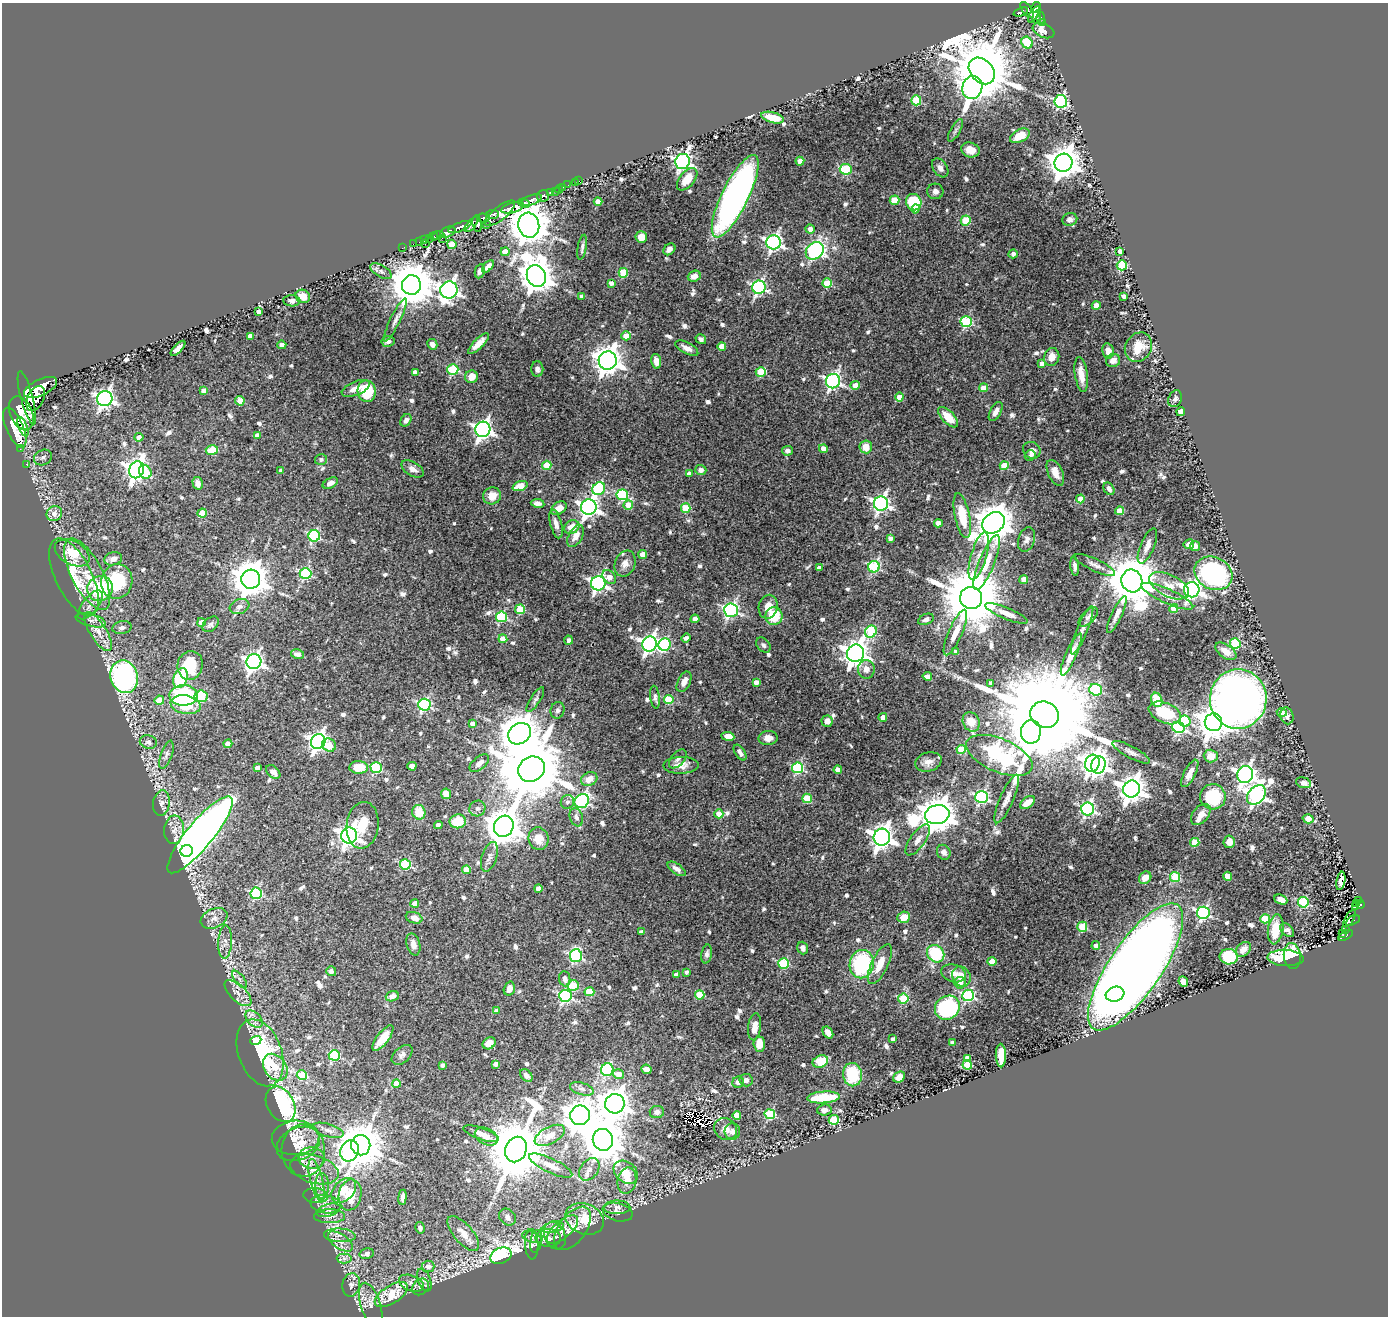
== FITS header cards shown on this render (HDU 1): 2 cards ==
NAXIS1  =                 1386
NAXIS2  =                 1314

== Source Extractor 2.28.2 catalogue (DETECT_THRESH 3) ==
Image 1386 x 1314 px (HDU 1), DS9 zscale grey, 1 PNG px = 1 image px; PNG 1390 x 1318 px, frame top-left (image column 1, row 1314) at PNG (2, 3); each listed source drawn as its Kron ellipse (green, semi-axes under 4 px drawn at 4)
Background 0.714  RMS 0.02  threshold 0.0594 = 3 sigma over >= 5 px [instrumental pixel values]
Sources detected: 738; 1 with non-positive FLUX_AUTO (blend fragments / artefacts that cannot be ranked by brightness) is neither listed nor drawn; of the other 737, the 500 brightest by FLUX_AUTO listed and drawn (237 fainter detections omitted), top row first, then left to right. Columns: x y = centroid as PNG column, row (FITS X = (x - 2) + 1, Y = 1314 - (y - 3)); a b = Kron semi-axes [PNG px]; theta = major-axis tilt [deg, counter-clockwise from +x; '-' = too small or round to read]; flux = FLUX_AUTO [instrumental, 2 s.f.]
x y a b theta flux
1036 7 6 4 58 340
1027 10 9 4 -51 160
1021 12 7 3 20 190
1034 14 9 4 57 260
1037 17 6 4 82 230
1041 18 6 3 -90 34
1042 23 3 3 - 28
1043 30 11 7 -23 16
1027 43 6 5 - 53
982 71 15 11 -47 12000
972 88 12 10 72 720
916 100 5 5 - 77
1061 101 6 6 - 220
773 118 12 5 -15 22
955 131 12 4 60 4.3
1020 136 10 6 26 27
970 150 9 7 -16 18
683 161 8 7 - 460
800 161 4 4 - 14
1064 163 9 9 - 2200
940 168 10 7 -56 7
846 169 6 5 - 88
687 179 13 7 49 22
579 181 2 2 - 7.8
575 182 2 2 - 4.6
568 185 2 2 - 9.2
562 187 3 2 - 24
559 189 4 3 - 42
935 191 8 8 - 5.8
555 192 2 2 - 4.9
551 193 4 3 - 120
543 196 6 6 - 300
735 196 45 13 64 650
532 200 11 5 20 1000
895 200 5 4 - 40
598 202 4 4 - 19
914 202 8 7 - 67
524 203 6 3 -23 500
513 208 11 5 16 2000
916 209 4 4 - 6.4
500 213 18 6 39 1200
492 214 7 3 4 310
483 218 6 4 -4 560
1070 219 7 6 - 5.1
966 220 5 5 - 66
477 224 8 4 -80 400
486 224 2 2 - 15
471 225 9 4 49 370
529 225 12 10 -77 4300
460 227 12 4 21 1100
810 229 4 4 - 8.1
448 232 8 5 24 1200
438 235 6 3 28 43
434 236 4 3 - 42
641 237 6 6 - 15
429 238 4 2 - 24
442 238 2 2 - 7.7
425 239 2 2 - 12
419 242 2 2 - 12
774 242 7 7 - 380
413 244 2 2 - 8.6
425 244 3 2 - 56
452 244 4 4 - 24
582 247 13 4 80 4.3
402 248 2 2 - 10
669 249 7 5 44 6.2
815 251 10 7 42 290
1120 251 4 4 - 6.4
505 252 4 4 - 18
1013 254 4 4 - 6.3
1122 265 5 5 - 85
488 266 7 4 47 7.6
381 271 12 6 -30 5.5
480 271 7 4 79 4.6
623 273 5 4 - 46
536 276 11 9 -68 2900
694 276 6 5 - 9.7
611 283 4 3 - 5.8
827 283 5 4 - 53
411 285 9 9 - 5900
759 287 6 6 - 290
449 290 9 8 - 660
303 296 7 6 - 16
582 296 4 4 - 5.4
1124 296 4 3 - 5.4
292 301 8 5 -4 6.1
1096 305 4 4 - 22
258 312 4 4 - 6.5
395 320 24 5 64 8.2
966 322 5 5 - 120
250 336 4 4 - 9.3
626 336 4 4 - 23
701 339 5 4 - 4.2
388 341 6 5 - 6.7
432 344 5 4 - 5.4
478 344 14 5 45 12
282 345 4 4 - 4.4
722 346 4 4 - 19
1138 347 15 13 56 28
178 348 9 4 46 7.2
687 348 12 5 -28 8.4
1108 351 8 5 -78 7.8
1052 357 9 7 75 13
1113 360 7 6 - 9.8
608 361 9 9 - 1600
656 361 7 5 -80 10
1042 364 4 4 - 9.3
453 369 5 5 - 100
537 369 8 6 90 4.8
761 372 5 5 - 56
415 373 4 4 - 9.2
1081 374 18 6 -81 15
471 377 6 6 - 13
833 381 7 7 - 370
855 385 4 4 - 14
40 387 18 8 26 3600
356 388 15 7 22 13
984 388 4 4 - 19
204 391 4 4 - 7.8
367 391 11 9 -79 59
899 397 4 4 - 27
27 398 27 6 -75 4100
36 398 13 8 63 2600
105 399 7 7 - 490
1175 399 9 6 66 4.4
240 401 5 4 - 15
996 412 10 5 61 8
1181 412 4 4 - 14
21 413 17 11 -66 4400
948 417 13 6 -46 27
406 420 7 5 58 4.3
23 427 10 4 -68 1000
15 428 21 8 -66 4400
483 429 7 7 - 550
257 435 4 4 - 7.6
139 437 4 4 - 8.8
866 447 6 6 - 20
20 449 3 2 - 11
823 449 4 4 - 8.5
212 450 6 5 - 24
1032 450 9 8 - 8.5
787 451 5 5 - 4.6
1030 455 6 5 - 4.3
43 457 9 7 26 5.5
321 459 6 5 - 4.6
26 464 2 2 - 9.4
547 465 4 4 - 43
1004 466 4 4 - 36
412 469 12 7 -30 8.1
137 470 9 7 68 860
281 470 4 4 - 4.7
701 470 5 5 - 6
145 472 7 6 - 44
1055 473 14 7 -65 14
689 474 4 4 - 5.8
198 483 6 5 - 8.6
330 483 8 5 28 6.1
520 486 8 4 21 20
599 489 7 6 - 140
1109 489 7 5 -58 5.1
622 495 6 5 - 120
492 496 9 8 - 19
1080 499 4 4 - 23
537 503 7 4 -9 5.5
881 504 7 7 - 440
628 505 5 4 - 26
589 507 8 7 - 670
559 508 8 6 34 16
686 508 5 4 - 54
1120 511 4 4 - 34
54 513 8 7 - 10
202 513 4 4 - 33
962 516 23 7 -78 46
938 523 4 4 - 14
994 523 12 9 39 3500
556 524 15 6 -75 9.3
572 527 8 6 32 17
314 536 6 5 - 140
576 536 12 7 60 12
890 538 4 4 - 6.6
1027 540 13 8 71 6.7
1189 544 5 5 - 8.5
1147 546 19 6 67 10
1195 546 5 5 - 8.2
72 553 19 11 -29 30
643 555 4 4 - 22
979 556 24 8 74 15
113 559 9 6 17 8.7
987 563 29 7 68 24
625 564 13 10 69 10
1095 565 22 6 -25 8.4
1075 566 9 4 -84 4.3
874 567 6 5 - 140
819 568 4 4 - 8.8
1213 573 20 16 -28 210
87 574 39 15 -62 48
305 574 6 5 - 130
74 577 42 18 -64 70
609 577 8 5 -48 16
251 579 9 9 - 3300
1024 579 4 4 - 21
117 581 17 15 77 78
1132 581 11 10 - 7700
598 583 7 7 - 390
1169 586 21 11 -26 21
100 588 13 12 - 81
1192 590 8 7 - 660
1167 596 28 7 -24 17
971 598 11 11 - 13000
90 605 17 8 52 11
239 607 10 7 19 6.5
768 607 12 9 78 15
1174 608 4 4 - 36
520 609 5 5 - 65
731 610 7 6 - 290
1006 613 23 6 -22 12
1117 614 20 5 65 10
774 616 9 8 - 44
502 617 5 5 - 120
1088 617 12 6 45 4.9
695 619 4 4 - 14
926 619 8 5 24 4.8
91 620 15 6 -15 7
201 622 4 4 - 12
211 624 9 6 40 4.5
122 628 10 6 11 4.7
1082 630 26 5 68 9.3
98 632 22 8 -58 18
871 632 6 5 - 110
955 632 25 6 66 17
686 638 5 4 - 4.9
503 639 4 4 - 21
569 640 4 4 - 5.5
1235 643 5 5 - 110
649 644 8 7 - 500
665 645 6 6 - 130
763 645 8 6 -49 4.2
1226 651 12 6 -36 13
956 652 4 4 - 5.3
856 653 9 8 - 1300
298 654 6 4 -12 6.8
1071 654 23 5 66 17
254 662 7 7 - 560
190 665 14 12 75 53
866 669 9 8 - 9.1
927 676 5 4 - 7
124 677 16 13 -71 320
181 678 10 7 73 73
684 682 11 6 63 10
756 682 4 4 - 9.8
991 683 4 4 - 5.1
1096 690 6 5 - 120
183 695 14 10 -1 89
201 696 6 5 - 99
655 697 11 4 -83 4.2
535 699 14 5 58 4.4
669 699 5 4 - 55
1238 699 29 28 - 1000
159 700 4 4 - 26
1157 700 7 5 -69 31
186 705 15 9 -10 49
424 705 6 6 - 210
557 710 8 7 - 4.3
1282 712 5 4 - 10
1165 713 17 10 -23 47
1044 715 14 13 - 54000
1287 716 8 6 -75 5.2
883 717 4 4 - 8.9
827 721 5 5 - 8
1185 721 6 5 - 72
971 722 10 8 -63 20
1213 722 9 8 - 2400
473 724 4 4 - 11
1178 727 6 5 - 210
1031 732 12 10 87 780
520 734 12 10 34 4500
728 736 7 4 -7 15
768 738 9 7 3 8.8
318 741 8 7 - 600
148 742 9 6 -13 5.3
228 744 4 4 - 14
329 745 7 6 - 18
961 749 4 4 - 53
1131 752 21 6 -28 7.6
740 753 9 4 -55 5.1
166 755 15 5 71 6.3
999 755 35 16 -23 650
1211 756 7 6 - 17
678 759 11 6 49 4.8
928 762 13 9 16 9.7
479 763 11 6 40 7.7
1092 763 8 7 - 810
681 765 17 8 1 12
1098 765 9 7 74 460
412 766 4 4 - 17
359 767 9 6 -1 26
257 768 4 4 - 8.7
376 768 5 5 - 110
798 768 5 5 - 130
531 769 14 12 35 13000
838 770 4 4 - 12
273 772 8 5 -45 7.9
1190 773 15 5 63 11
1245 775 8 8 - 580
589 779 8 6 26 14
1304 783 8 5 -15 5.3
1132 789 8 8 - 1400
446 794 5 5 - 17
1256 795 11 8 50 560
982 797 6 6 - 230
1213 797 13 12 - 76
807 798 5 4 - 46
1007 799 26 6 66 12
582 801 7 6 - 250
567 802 7 6 - 4.2
1028 802 8 5 40 13
161 803 13 8 81 8
477 808 8 7 - 5.1
1088 809 6 6 - 290
419 812 7 6 - 29
719 814 4 4 - 21
1201 814 12 7 49 11
937 815 12 9 12 3100
576 817 9 6 -71 5.9
1308 819 5 4 - 30
458 821 8 7 - 35
363 825 23 16 83 32
438 825 4 4 - 8.2
504 826 11 9 63 3200
174 830 14 10 84 10
200 835 49 13 51 1400
349 835 8 8 - 780
882 837 8 8 - 1100
539 839 11 10 - 19
918 840 18 7 54 11
1195 842 4 4 - 47
1229 842 6 6 - 8.7
187 851 6 6 - 150
944 852 8 6 -61 6.7
489 857 15 7 71 7.9
405 864 5 5 - 110
677 869 10 5 -35 6.4
466 870 4 4 - 24
1228 876 4 4 - 24
1175 877 5 5 - 67
1145 878 7 5 44 16
1341 881 9 4 79 4.2
538 888 4 4 - 10
256 893 5 5 - 150
1281 900 7 4 -24 9.2
1358 900 3 2 - 18
1303 902 5 5 - 110
415 903 4 4 - 17
1356 903 4 3 - 29
1360 905 4 4 - 95
1356 907 4 3 - 16
1203 913 6 6 - 250
904 917 6 5 - 16
214 918 14 9 23 10
414 918 8 5 -19 11
1349 918 10 3 59 40
1265 919 5 4 - 65
1353 920 8 3 27 77
1082 927 5 5 - 72
1276 929 15 7 81 32
1287 930 8 5 -42 4.8
1345 930 3 3 - 13
641 932 4 4 - 7.1
1343 934 3 2 - 25
1345 935 8 3 30 110
225 942 17 7 87 8.7
413 944 11 6 -74 8.2
1096 946 4 4 - 6.7
803 948 6 5 - 5.4
1243 949 8 6 43 11
707 954 9 5 79 4.8
936 954 9 8 - 73
576 956 6 6 - 170
1292 956 13 8 -84 50
1229 957 9 7 -5 60
1285 958 18 8 -2 68
992 961 4 4 - 23
784 963 5 5 - 100
862 964 14 12 79 130
880 964 22 8 65 23
1136 967 75 26 56 3100
331 971 5 5 - 4.7
686 972 4 3 - 4.3
953 973 12 8 -16 11
676 975 4 4 - 8.8
961 977 10 9 - 17
240 979 10 5 -52 5
565 979 7 5 -83 8.5
1183 982 5 4 - 14
960 983 6 5 - 7.7
573 986 5 5 - 36
509 989 7 5 73 8.7
589 992 5 4 - 32
238 993 17 8 -44 12
1115 994 9 7 18 110
700 995 4 4 - 48
968 995 6 5 - 180
392 996 6 5 - 8.2
565 996 6 6 - 240
903 999 5 5 - 69
947 1008 13 11 35 150
496 1011 4 4 - 8.3
254 1019 10 6 -45 7.4
755 1027 13 6 83 14
828 1033 6 4 -55 9.9
383 1038 15 6 53 24
893 1039 4 3 - 4.5
256 1040 6 4 21 24
489 1043 7 5 34 12
952 1043 4 4 - 6.2
759 1044 7 5 -86 19
260 1053 35 21 -70 150
334 1055 5 5 - 92
402 1055 12 7 42 6.4
1001 1055 12 5 -89 22
968 1058 4 4 - 9.3
820 1062 8 6 21 35
496 1064 4 4 - 7.7
443 1065 4 4 - 5.3
967 1065 5 4 - 57
275 1067 15 11 -53 23
646 1069 5 4 - 9.2
607 1070 6 6 - 190
618 1074 6 5 - 17
302 1075 5 5 - 60
526 1075 7 5 -48 4.9
852 1075 12 9 -82 56
899 1077 6 5 - 11
746 1080 6 6 - 6.5
738 1082 6 5 - 5.9
396 1083 4 4 - 14
582 1089 12 6 -16 7
824 1097 16 6 4 58
281 1104 19 13 -60 270
615 1104 10 9 - 2200
824 1110 7 5 4 8.8
657 1112 7 6 - 6.4
770 1114 5 5 - 100
580 1115 10 9 - 2600
737 1115 4 4 - 20
834 1120 5 5 - 77
725 1129 12 10 -32 11
328 1130 16 6 -17 7.1
732 1131 8 8 - 5.9
481 1134 18 6 -19 10
550 1135 16 8 28 18
486 1137 12 8 -25 10
296 1138 24 17 4 28
603 1140 11 10 - 4700
298 1144 22 16 24 27
361 1145 10 9 - 5200
303 1150 26 22 -87 41
516 1150 13 10 67 12000
350 1151 11 9 68 350
312 1158 13 11 -4 15
551 1166 23 7 -25 15
314 1169 25 14 -16 29
589 1169 12 8 54 9.7
626 1172 13 10 -40 21
316 1180 21 6 -76 16
627 1181 13 9 78 15
322 1186 13 7 -89 8.3
344 1190 14 10 45 25
350 1195 16 11 79 40
316 1196 12 7 -5 7
402 1197 7 3 82 4.7
326 1204 15 9 -8 13
617 1207 13 7 1 8
328 1210 12 6 17 6.3
618 1212 15 9 -13 9.6
330 1216 15 7 0 9.9
507 1217 9 7 -48 6
585 1219 20 15 -22 34
553 1227 11 5 13 6.5
420 1228 6 4 -77 4.2
573 1228 25 13 54 24
562 1229 19 9 41 14
463 1233 21 9 -49 15
340 1235 16 7 -3 9.4
555 1236 14 10 -69 9.7
532 1237 10 5 -19 5
548 1238 12 9 -2 10
340 1241 14 7 -35 11
536 1241 11 6 80 6.1
532 1244 15 6 -88 6.4
367 1254 7 5 15 8.2
501 1256 11 7 25 430
344 1258 7 5 -1 4.3
428 1266 6 5 - 6.7
424 1280 12 6 -67 6.1
411 1283 13 7 -21 8.3
351 1285 11 8 80 7.1
421 1287 9 7 46 6
391 1295 19 9 32 49
371 1305 23 10 -72 13
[237 fainter detections neither listed nor drawn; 1 non-positive-flux detection neither listed nor drawn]